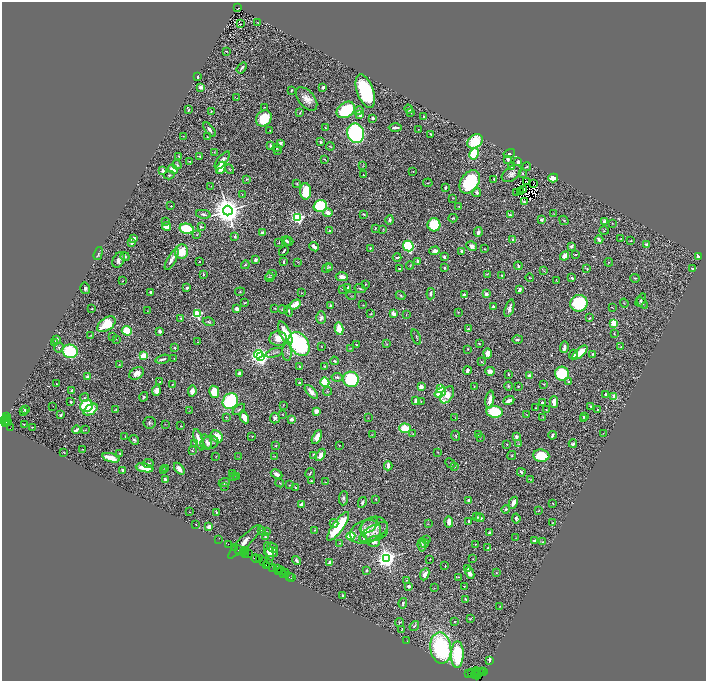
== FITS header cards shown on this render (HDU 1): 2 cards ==
NAXIS1  =                 1408
NAXIS2  =                 1357

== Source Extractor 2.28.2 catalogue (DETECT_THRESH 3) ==
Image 1408 x 1357 px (HDU 1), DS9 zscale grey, zoomed out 1/2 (1 PNG px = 2 x 2 image px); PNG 708 x 683 px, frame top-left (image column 1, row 1357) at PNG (2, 2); each listed source drawn as its Kron ellipse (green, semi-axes under 4 px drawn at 4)
Background 0.885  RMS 0.029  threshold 0.0857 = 3 sigma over >= 5 px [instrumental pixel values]
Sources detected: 668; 76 cannot appear on this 1/2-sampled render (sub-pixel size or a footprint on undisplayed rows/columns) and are neither listed nor drawn; of the other 592, the 500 brightest by FLUX_AUTO listed and drawn (92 fainter detections omitted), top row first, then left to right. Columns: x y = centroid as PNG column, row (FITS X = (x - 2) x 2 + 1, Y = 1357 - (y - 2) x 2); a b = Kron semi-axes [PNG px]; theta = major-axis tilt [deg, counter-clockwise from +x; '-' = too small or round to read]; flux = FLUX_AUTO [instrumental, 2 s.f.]
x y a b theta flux
238 8 4 2 - 280
257 22 2 1 - 3.1
240 24 2 1 - 56
226 51 2 2 - 4
242 68 6 2 53 12
197 77 2 2 - 7.4
201 87 3 3 - 44
323 87 3 2 - 26
291 90 2 2 - 6.1
365 91 17 8 -70 640
237 98 2 1 - 5.9
307 99 14 8 -50 55
264 107 3 2 - 2.5
409 109 4 2 - 13
188 110 3 2 - 6.2
346 110 10 7 36 300
359 111 4 4 - 18
211 112 2 2 - 3.9
411 112 3 3 - 5.1
300 113 4 2 - 5
360 115 3 3 - 22
424 117 3 2 - 8.2
264 118 8 7 - 170
373 118 2 2 - 42
326 128 4 2 - 4.9
395 128 6 2 0 24
418 129 2 1 - 3.2
210 130 8 3 -51 19
270 130 2 2 - 4.8
356 133 10 8 -69 1200
431 134 2 2 - 6.3
183 136 3 1 - 3.4
207 137 2 2 - 2.7
475 141 8 6 39 190
320 142 3 3 - 12
281 143 3 3 - 18
270 145 3 2 - 17
330 146 4 2 - 4.1
277 148 3 1 - 4.1
277 151 2 2 - 6.1
214 152 3 2 - 3.6
509 153 6 3 14 9.2
474 154 6 4 61 290
179 156 3 2 - 5.4
200 156 3 2 - 2.6
324 159 4 2 - 3.2
508 159 3 3 - 26
222 160 10 5 52 39
190 162 3 2 - 4.5
518 162 3 2 - 25
177 165 5 3 - 7.9
363 166 3 2 - 2.5
512 167 4 3 - 10
527 167 4 2 - 6.7
221 168 6 4 62 130
173 169 5 4 - 53
229 169 5 2 - 4.3
163 171 3 3 - 23
413 171 2 2 - 2.8
522 173 3 3 - 4.7
512 174 11 6 35 29
169 175 5 3 - 11
363 175 2 1 - 2.5
553 178 5 3 - 120
247 179 4 3 - 7.3
494 179 2 2 - 5.3
527 181 2 1 - 4
470 182 12 9 57 400
297 183 3 2 - 3.1
428 183 4 2 - 5.2
534 184 2 1 - 3.5
211 186 2 2 - 2.4
445 188 3 2 - 10
524 189 2 1 - 3.6
306 191 8 5 89 150
521 191 2 1 - 3.3
477 192 4 3 - 12
517 193 2 1 - 3.5
242 195 2 2 - 2.4
453 198 3 2 - 2.6
524 202 3 3 - 8
171 206 2 2 - 4
320 206 7 5 16 570
459 207 2 2 - 6.4
228 211 5 5 - 12000
328 213 4 3 - 49
203 214 7 3 -11 15
363 214 3 2 - 4.9
554 214 4 3 - 4.2
510 215 4 3 - 15
298 218 4 3 - 980
453 218 4 2 - 5.9
390 220 5 3 - 13
541 220 3 3 - 16
564 220 5 3 - 6.8
166 221 3 2 - 3.2
604 222 3 3 - 38
612 223 3 2 - 2.8
434 225 6 6 - 270
167 226 4 3 - 86
201 227 4 3 - 7.9
375 228 2 2 - 7.5
187 229 7 5 -14 340
383 229 3 3 - 2.6
330 231 3 2 - 4.8
604 231 4 3 - 4.3
478 232 5 3 - 24
262 233 3 3 - 17
197 234 3 2 - 3.7
235 237 3 3 - 11
134 238 3 3 - 24
621 239 3 2 - 3.6
512 240 3 2 - 7.1
599 240 4 2 - 30
286 241 5 4 - 14
289 241 4 3 - 7.1
631 241 2 2 - 5.6
132 243 4 3 - 17
279 243 2 1 - 2.5
647 245 3 3 - 12
408 246 5 5 - 540
472 246 6 4 -30 25
571 246 3 3 - 14
314 247 5 3 - 35
370 248 2 2 - 6.8
485 249 2 2 - 3.5
284 251 5 2 - 9
435 251 5 3 - 36
462 251 3 3 - 17
181 252 7 6 - 130
98 253 7 4 74 9.8
575 254 3 2 - 4.6
125 256 5 4 - 10
564 256 5 3 - 44
698 256 3 3 - 45
397 257 4 2 - 15
444 257 3 2 - 21
172 259 12 3 60 42
119 260 8 5 64 29
255 260 4 3 - 12
199 261 3 2 - 4.4
418 261 2 2 - 21
284 262 3 1 - 5.8
298 262 3 2 - 2.6
609 262 4 3 - 4.1
245 265 4 3 - 7.1
410 265 4 3 - 4.2
518 266 4 2 - 9.4
330 267 3 3 - 4.4
327 268 6 4 36 7
444 268 2 2 - 11
693 268 3 2 - 7
399 269 3 1 - 4.1
587 269 4 3 - 4.2
544 271 3 2 - 2.8
203 274 3 2 - 5.9
487 274 2 2 - 4.3
271 275 6 4 38 8.8
502 275 3 3 - 6.1
269 277 4 3 - 5.7
342 277 6 4 1 29
530 278 4 3 - 4.5
572 278 3 2 - 9.7
635 278 5 3 - 7
556 280 3 1 - 2.6
123 281 2 1 - 2.7
365 284 2 2 - 4.2
348 287 3 2 - 6.9
85 288 6 4 -74 14
187 288 3 3 - 20
360 288 5 2 - 5.8
342 289 3 2 - 2.5
520 290 4 3 - 19
150 292 3 2 - 12
240 292 5 3 - 4.7
302 293 3 2 - 3.4
431 294 5 2 - 13
464 294 3 2 - 7.4
486 294 3 2 - 35
401 295 5 3 - 5.9
351 296 5 2 - 3.9
641 300 7 2 58 8.6
245 303 3 2 - 5.9
579 303 9 8 - 440
624 303 4 2 - 3.5
642 303 6 4 -54 13
295 305 6 4 31 99
363 305 3 2 - 3.3
330 306 4 3 - 8
493 306 3 2 - 27
612 307 2 1 - 2.5
275 308 2 2 - 3.3
509 308 9 4 72 29
92 309 2 2 - 6.9
236 309 2 2 - 92
283 310 5 4 - 11
147 311 3 2 - 2.5
289 311 5 3 - 8.6
458 312 2 2 - 3
197 314 3 3 - 640
371 314 3 2 - 3.9
394 314 4 3 - 33
406 315 4 3 - 4.8
321 318 6 5 - 20
590 318 3 2 - 5.1
181 319 2 2 - 6.6
209 322 6 3 -17 8.9
614 323 4 3 - 150
106 324 10 6 34 200
339 329 6 4 -79 120
468 329 4 3 - 8.9
127 331 5 4 - 180
160 331 3 3 - 16
285 333 12 5 -64 150
614 334 3 3 - 5.1
91 335 3 2 - 3.7
113 336 3 2 - 2.8
416 337 8 2 -69 7.6
56 339 3 2 - 25
116 339 2 2 - 3.3
278 339 8 7 - 67
517 339 5 3 - 8.9
54 342 4 2 - 4.3
198 342 2 2 - 3.5
299 344 13 9 -56 730
356 344 2 2 - 4.3
387 344 3 2 - 4
479 344 4 3 - 5.2
321 346 3 2 - 3.6
564 347 6 3 80 28
621 347 3 2 - 6
59 348 5 3 - 7.8
174 348 3 2 - 12
351 348 4 2 - 2.5
468 349 2 2 - 4.8
70 351 7 6 - 400
287 352 8 4 -87 19
274 353 9 4 18 14
487 353 5 4 - 43
580 353 9 4 41 130
258 354 4 3 - 570
593 354 3 3 - 9.2
573 355 5 4 - 16
144 356 4 4 - 100
260 357 4 3 - 3400
163 359 7 2 13 14
174 359 2 1 - 2.9
334 361 4 3 - 7.9
481 362 4 3 - 4.9
119 364 4 2 - 3.5
324 366 2 2 - 5.9
300 367 3 3 - 4.9
467 371 4 3 - 19
490 371 5 4 - 26
137 373 8 5 30 43
240 373 3 3 - 24
508 374 3 2 - 5.2
562 374 7 7 - 260
529 376 4 4 - 26
88 377 4 2 - 50
337 377 5 3 - 14
351 379 8 7 - 420
568 381 3 3 - 4.1
160 382 2 2 - 6.5
325 382 5 3 - 220
299 383 3 2 - 7.6
57 384 2 2 - 3.4
172 384 2 1 - 2.7
544 384 2 2 - 3.5
508 386 4 3 - 8.3
518 386 3 3 - 4.8
421 387 3 3 - 39
474 387 3 2 - 2.7
441 389 3 3 - 420
72 390 3 2 - 22
157 391 5 4 - 46
192 391 5 4 - 28
327 391 4 2 - 5
214 392 6 5 - 140
311 392 8 4 -47 35
440 392 6 4 38 190
447 395 9 5 59 120
605 395 4 2 - 15
614 396 4 3 - 36
144 397 5 3 - 8.1
84 398 4 3 - 7.6
490 399 9 3 81 54
509 400 6 3 24 26
230 401 8 7 - 520
415 401 4 2 - 17
71 402 3 2 - 8.5
421 402 2 1 - 3
542 402 3 2 - 8.4
554 402 5 4 - 46
283 405 4 1 - 2.7
53 406 2 1 - 5.5
87 406 6 6 - 340
591 406 3 2 - 6.2
536 408 3 2 - 4.4
116 409 3 2 - 4
239 409 7 3 39 12
25 410 4 2 - 11
91 410 8 5 34 80
546 410 3 2 - 4.5
598 410 3 2 - 2.6
190 411 4 2 - 2.6
316 411 3 2 - 65
23 412 3 2 - 4.7
494 412 8 6 -7 240
61 415 3 2 - 7.7
283 415 4 2 - 5.4
527 415 3 2 - 2.8
7 416 2 1 - 42
226 417 3 3 - 4.4
244 417 6 4 -63 63
543 417 3 3 - 4.1
584 417 3 2 - 4.5
7 418 3 2 - 100
275 418 5 5 - 15
369 418 3 2 - 2.8
455 418 2 2 - 2.4
291 419 3 3 - 35
584 419 2 2 - 3.3
5 421 3 2 - 79
7 421 3 1 - 84
6 422 3 2 - 150
9 422 3 1 - 62
150 423 6 6 - 12
24 424 2 1 - 30
165 424 3 2 - 2.4
181 426 2 2 - 3.9
32 427 2 1 - 3.5
10 428 2 1 - 290
405 428 6 5 - 140
76 430 4 2 - 22
85 430 2 2 - 2.8
603 433 2 1 - 2.6
413 434 4 2 - 3.8
479 434 3 1 - 2.4
372 435 3 2 - 2.7
552 435 4 2 - 10
125 436 2 1 - 3.4
252 436 3 2 - 4.4
456 436 5 2 - 5.9
516 436 2 2 - 61
217 437 7 5 -41 120
317 437 7 4 63 58
480 437 3 2 - 3.9
134 440 5 3 - 11
199 440 11 3 -71 77
207 442 8 4 -67 21
195 443 2 2 - 9.1
209 443 9 6 14 42
507 444 2 2 - 8.4
518 444 4 3 - 4.4
573 444 4 3 - 16
339 445 2 1 - 2.7
275 446 3 2 - 5.5
83 449 2 1 - 2.5
192 451 3 2 - 4
64 452 3 2 - 3.9
438 452 2 2 - 4.6
120 453 3 2 - 5.9
314 455 3 2 - 19
321 455 6 4 61 49
512 455 5 2 - 3.9
216 456 3 2 - 2.7
274 456 3 1 - 2.5
541 456 8 6 -9 180
239 457 3 2 - 2.4
111 458 9 3 -17 86
148 463 6 3 3 16
450 463 5 2 - 5
388 466 4 3 - 34
455 466 4 2 - 3
145 468 9 3 -10 140
165 469 3 3 - 7.1
179 469 7 3 -52 55
122 470 2 2 - 9.1
163 470 2 2 - 6.2
521 472 4 3 - 12
232 473 3 2 - 4.1
310 473 5 2 - 6.9
276 474 6 4 -27 27
234 476 4 2 - 3.9
236 476 4 2 - 3.6
165 479 3 2 - 23
530 479 4 3 - 4
311 481 2 2 - 5.4
326 482 3 2 - 2.7
224 483 6 4 22 15
280 483 4 2 - 4
289 485 2 1 - 2.7
224 486 3 3 - 3.6
295 488 3 3 - 7
343 498 7 4 86 16
375 499 4 2 - 4.5
469 500 3 3 - 33
362 502 5 3 - 12
513 503 6 3 61 44
301 504 3 3 - 19
553 504 2 1 - 3.1
506 509 4 3 - 12
538 511 2 2 - 2.5
189 512 3 2 - 3
216 512 2 2 - 7.1
477 517 2 2 - 4.6
480 518 4 2 - 16
516 518 5 3 - 13
469 521 4 3 - 8.7
449 522 5 4 - 33
552 522 3 2 - 2.7
334 523 4 4 - 15
428 524 3 2 - 2.6
196 525 2 1 - 2.8
338 526 17 5 54 360
369 526 10 6 36 25
209 527 4 3 - 32
375 529 13 12 - 50
261 530 4 2 - 4.4
315 530 3 2 - 4.6
266 532 2 2 - 2.7
366 532 16 11 19 100
374 532 16 6 30 37
489 532 2 2 - 6.3
265 536 3 2 - 5
351 536 4 4 - 180
516 538 3 2 - 2.7
219 539 2 1 - 23
363 539 4 3 - 4.1
426 540 3 3 - 3.9
374 541 6 5 - 32
534 541 3 3 - 16
244 542 22 5 45 48
542 542 3 2 - 5.3
340 543 3 2 - 4.3
424 543 4 4 - 7.4
228 544 2 1 - 57
475 544 2 2 - 4.6
422 545 6 3 -81 14
272 547 6 4 -37 15
235 548 3 1 - 48
488 548 4 3 - 8.3
239 550 2 1 - 200
245 550 2 1 - 49
269 551 9 4 -72 50
244 552 3 1 - 81
271 552 7 5 -1 44
246 554 2 2 - 22
248 554 4 2 - 90
256 558 4 3 - 300
386 558 4 4 - 4200
260 559 2 1 - 26
430 559 2 1 - 3.4
473 559 2 2 - 2.7
297 560 5 3 - 15
264 561 2 1 - 100
330 563 3 3 - 31
268 564 3 2 - 200
267 565 4 1 - 78
445 566 2 1 - 4.2
272 568 2 1 - 50
277 568 2 1 - 100
468 569 3 3 - 7.4
281 570 2 1 - 58
367 570 3 2 - 7.6
279 571 3 2 - 89
285 572 2 1 - 24
470 573 6 4 -64 29
496 573 3 3 - 4.1
284 574 2 1 - 24
425 574 6 4 66 35
289 577 2 1 - 31
292 577 3 2 - 140
458 577 3 2 - 3.8
406 580 2 1 - 2.6
409 586 3 2 - 23
464 586 2 2 - 6.1
434 588 3 2 - 2.9
343 596 3 2 - 9.2
465 599 4 2 - 5.2
403 603 5 3 - 10
500 607 3 2 - 2.8
470 619 4 3 - 4.3
454 621 2 2 - 3
400 623 4 2 - 5.5
414 626 5 2 - 8.4
402 629 4 2 - 4.7
407 641 2 1 - 9.2
441 648 16 10 -81 770
457 655 13 6 89 430
490 660 3 2 - 40
477 672 5 2 - 160
482 672 3 2 - 110
484 672 2 1 - 66
471 673 3 1 - 59
475 673 3 2 - 230
479 673 3 2 - 190
468 674 3 1 - 89
476 675 5 1 - 96
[92 fainter detections neither listed nor drawn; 76 sub-pixel or undisplayed-footprint detections neither listed nor drawn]